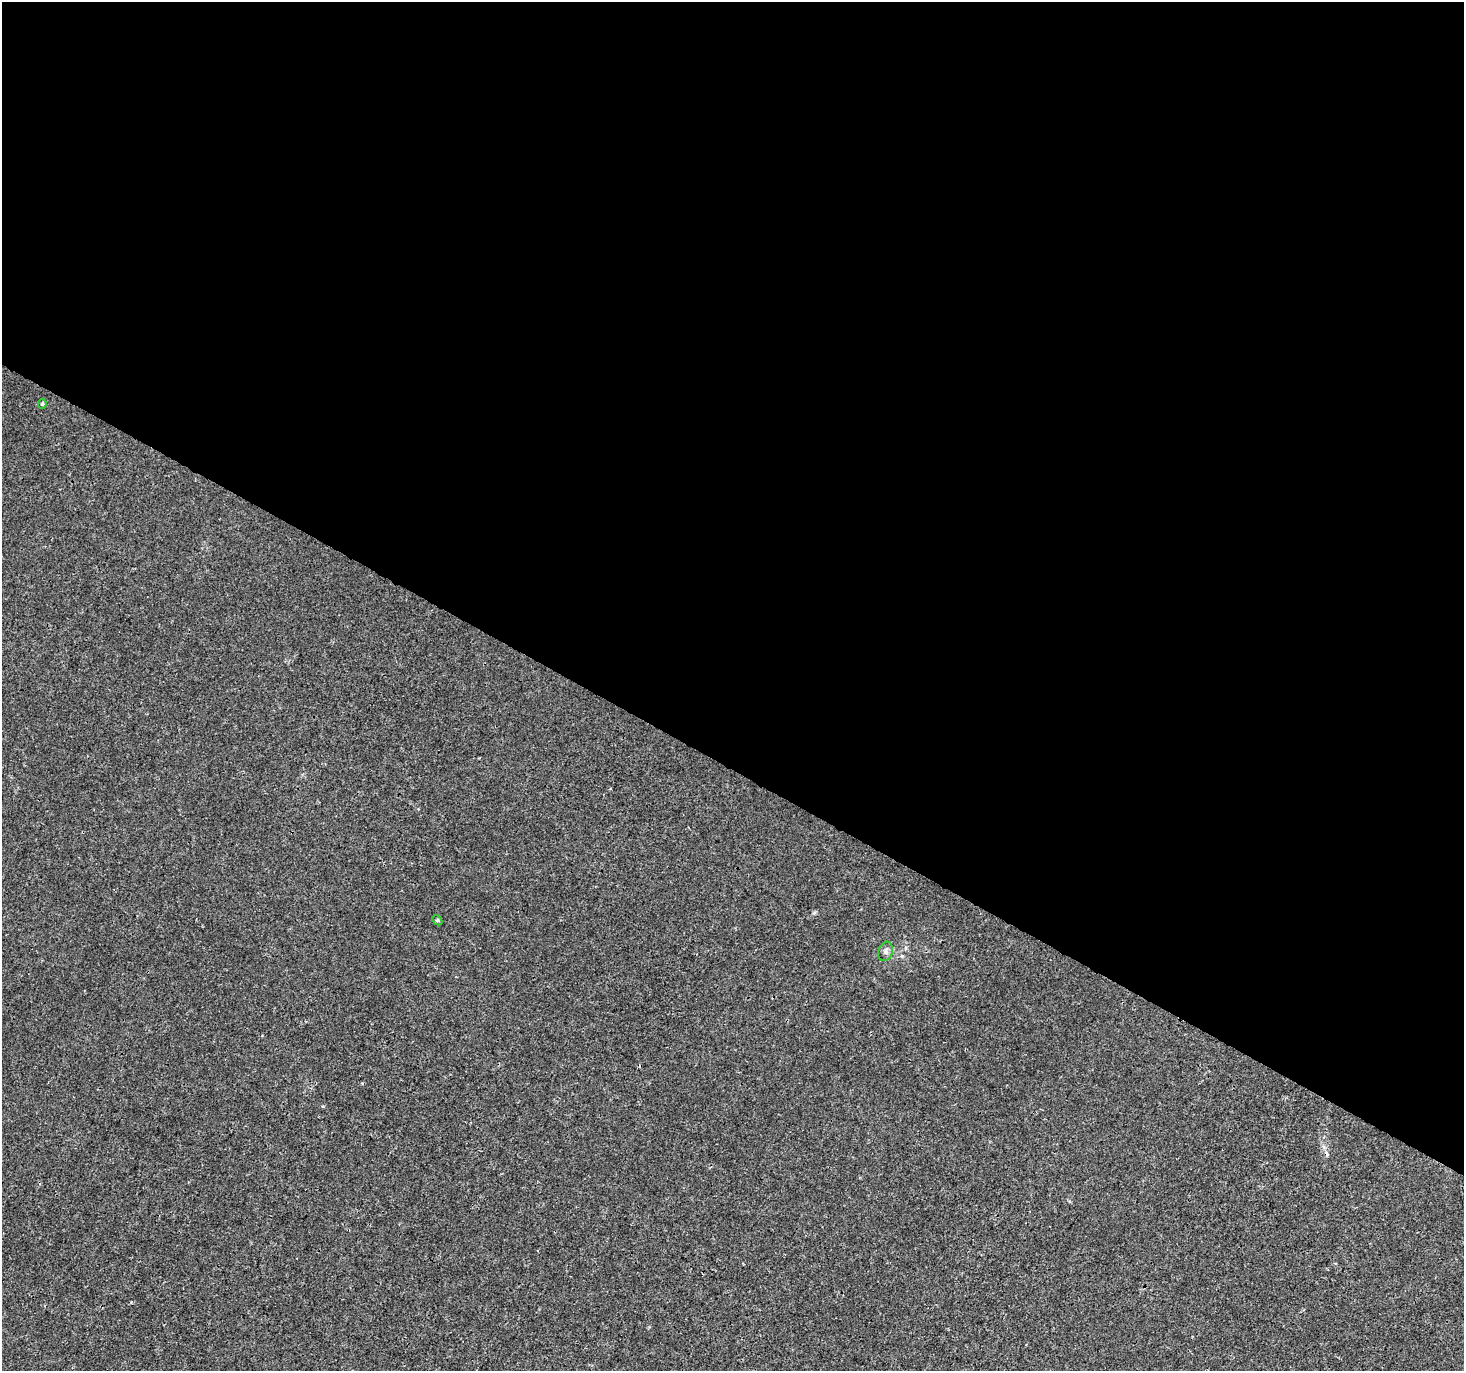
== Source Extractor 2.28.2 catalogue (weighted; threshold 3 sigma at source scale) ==
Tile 3 of 4 x 4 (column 3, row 1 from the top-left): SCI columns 2923-4384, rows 4302-5670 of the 5854 x 5930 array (HDU 1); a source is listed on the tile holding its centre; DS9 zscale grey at full resolution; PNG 1466 x 1373 px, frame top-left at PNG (2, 2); each listed source drawn as its Kron ellipse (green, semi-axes under 4 px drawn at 4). Shown black and unused: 56% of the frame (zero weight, under 3 of 4 exposures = <1% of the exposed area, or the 3 px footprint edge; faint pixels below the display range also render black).
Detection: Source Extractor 2.28.2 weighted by HDU 2 'WHT'; one run over the whole footprint, this tile lists its part. Background 0.00142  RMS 0.0013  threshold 0.00607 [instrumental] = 3 sigma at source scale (4.5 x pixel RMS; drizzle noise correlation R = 1.50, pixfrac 1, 0.0396/0.0396 arcsec/px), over >= 5 px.
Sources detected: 3; all 3 listed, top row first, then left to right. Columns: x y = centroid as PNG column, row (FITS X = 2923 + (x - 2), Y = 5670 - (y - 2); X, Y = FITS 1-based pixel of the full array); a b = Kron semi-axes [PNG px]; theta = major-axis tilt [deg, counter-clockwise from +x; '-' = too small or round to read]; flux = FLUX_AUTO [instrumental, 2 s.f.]
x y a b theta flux
42 404 5 4 - 0.16
437 920 6 4 -46 0.19
886 951 10 7 72 0.53